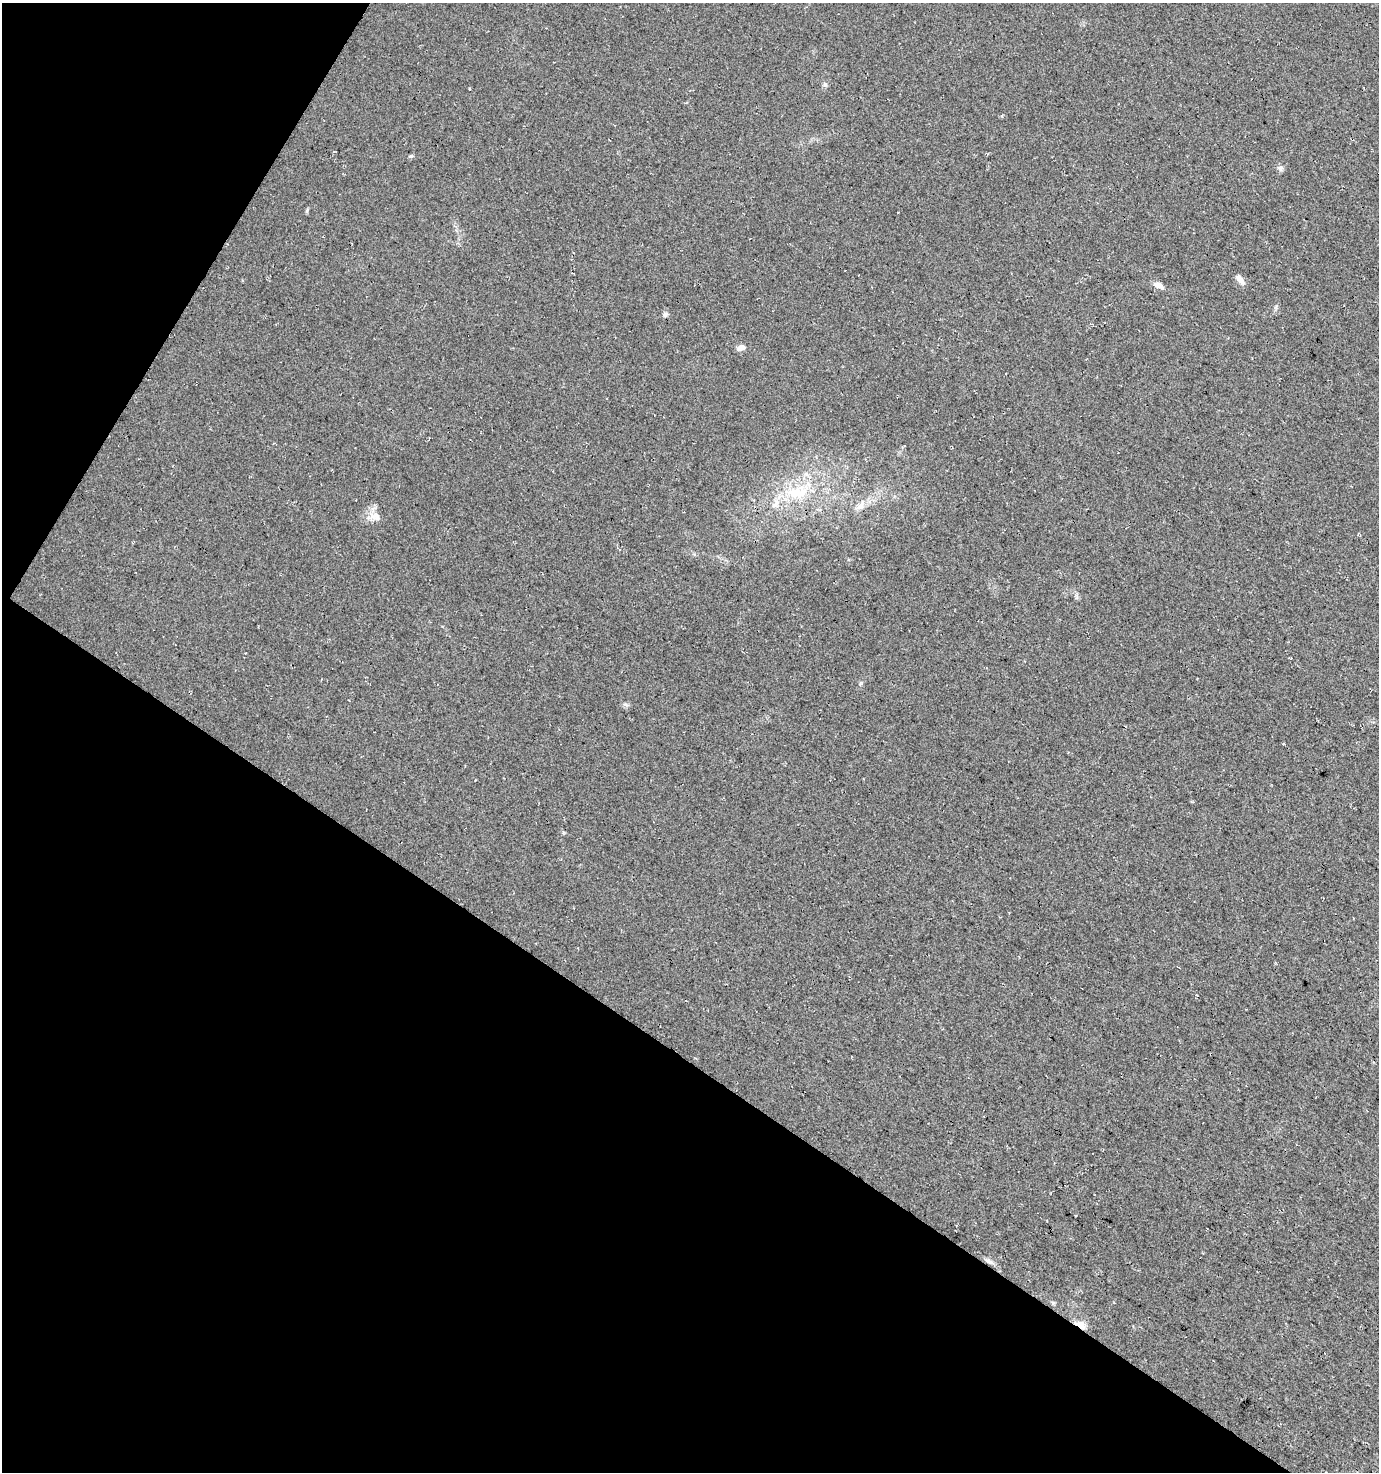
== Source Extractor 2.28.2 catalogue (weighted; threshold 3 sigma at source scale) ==
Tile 9 of 4 x 4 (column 1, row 3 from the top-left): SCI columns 190-1566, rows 1477-2946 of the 5954 x 5886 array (HDU 1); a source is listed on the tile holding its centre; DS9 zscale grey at full resolution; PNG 1381 x 1474 px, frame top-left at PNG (2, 3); no overlay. Shown black and unused: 34% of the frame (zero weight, under 3 of 4 exposures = <1% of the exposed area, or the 3 px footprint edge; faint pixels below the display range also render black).
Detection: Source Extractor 2.28.2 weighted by HDU 2 'WHT'; one run over the whole footprint, this tile lists its part. Background 0.0246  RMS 0.0088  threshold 0.0396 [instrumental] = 3 sigma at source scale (4.5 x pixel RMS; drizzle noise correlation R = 1.50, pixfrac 1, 0.0396/0.0396 arcsec/px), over >= 5 px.
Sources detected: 13; all 13 listed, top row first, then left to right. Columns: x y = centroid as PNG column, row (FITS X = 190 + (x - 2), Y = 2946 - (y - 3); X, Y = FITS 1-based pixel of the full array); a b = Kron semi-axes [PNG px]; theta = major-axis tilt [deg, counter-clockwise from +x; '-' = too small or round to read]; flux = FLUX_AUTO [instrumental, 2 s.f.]
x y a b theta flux
825 84 7 5 -68 1.9
1281 168 9 7 66 2.5
1240 279 12 6 -53 5.3
1158 285 12 7 -26 5.1
665 314 7 6 - 2.3
741 347 8 6 22 5.3
797 493 31 14 1 31
775 504 13 8 45 6.1
860 506 12 8 43 5.4
375 516 18 10 -19 8
988 1261 12 6 -22 3.2
1053 1303 5 5 - 1.2
1080 1324 14 8 -27 7.8
Overlapping masked pixels (flux is a lower limit): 1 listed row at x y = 1080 1324
Unlisted compact peaks at least as high as the median listed source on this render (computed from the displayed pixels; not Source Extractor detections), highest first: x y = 625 704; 307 210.